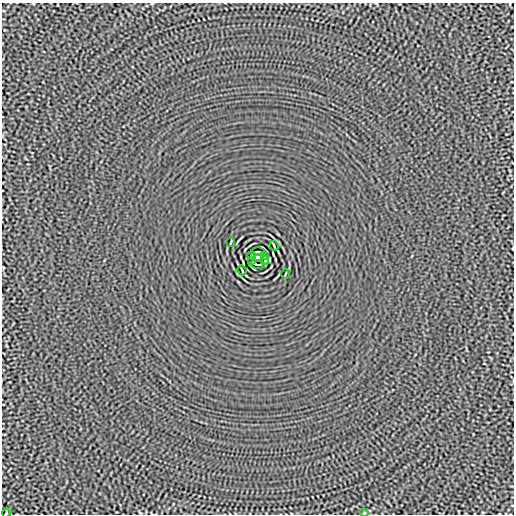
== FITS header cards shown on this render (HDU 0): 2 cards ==
NAXIS1  =                  512
NAXIS2  =                  512

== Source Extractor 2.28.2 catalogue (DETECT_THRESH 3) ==
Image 512 x 512 px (HDU 0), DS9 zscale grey, 1 PNG px = 1 image px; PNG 516 x 516 px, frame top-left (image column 1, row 512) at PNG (2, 3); each listed source drawn as its Kron ellipse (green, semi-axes under 4 px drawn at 4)
Background -4.36e-06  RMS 0.0014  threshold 0.00416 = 3 sigma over >= 5 px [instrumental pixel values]
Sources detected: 13; all 13 listed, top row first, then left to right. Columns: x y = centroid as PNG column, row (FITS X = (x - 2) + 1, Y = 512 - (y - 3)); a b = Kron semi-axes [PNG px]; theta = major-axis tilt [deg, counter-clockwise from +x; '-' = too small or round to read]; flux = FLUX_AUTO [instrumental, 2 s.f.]
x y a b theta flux
231 242 5 2 - 0.089
274 246 5 2 - 0.11
259 252 7 2 -8 0.097
251 256 4 2 - 0.092
264 256 3 2 - 0.077
258 258 4 4 - 3.7
252 260 3 2 - 0.077
265 260 4 2 - 0.092
257 264 7 2 -8 0.098
242 270 5 2 - 0.11
285 274 5 2 - 0.089
6 513 4 3 - 0.071
364 513 4 3 - 0.075
At the frame edge (FLAGS 8, measured only in part): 2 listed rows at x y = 6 513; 364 513